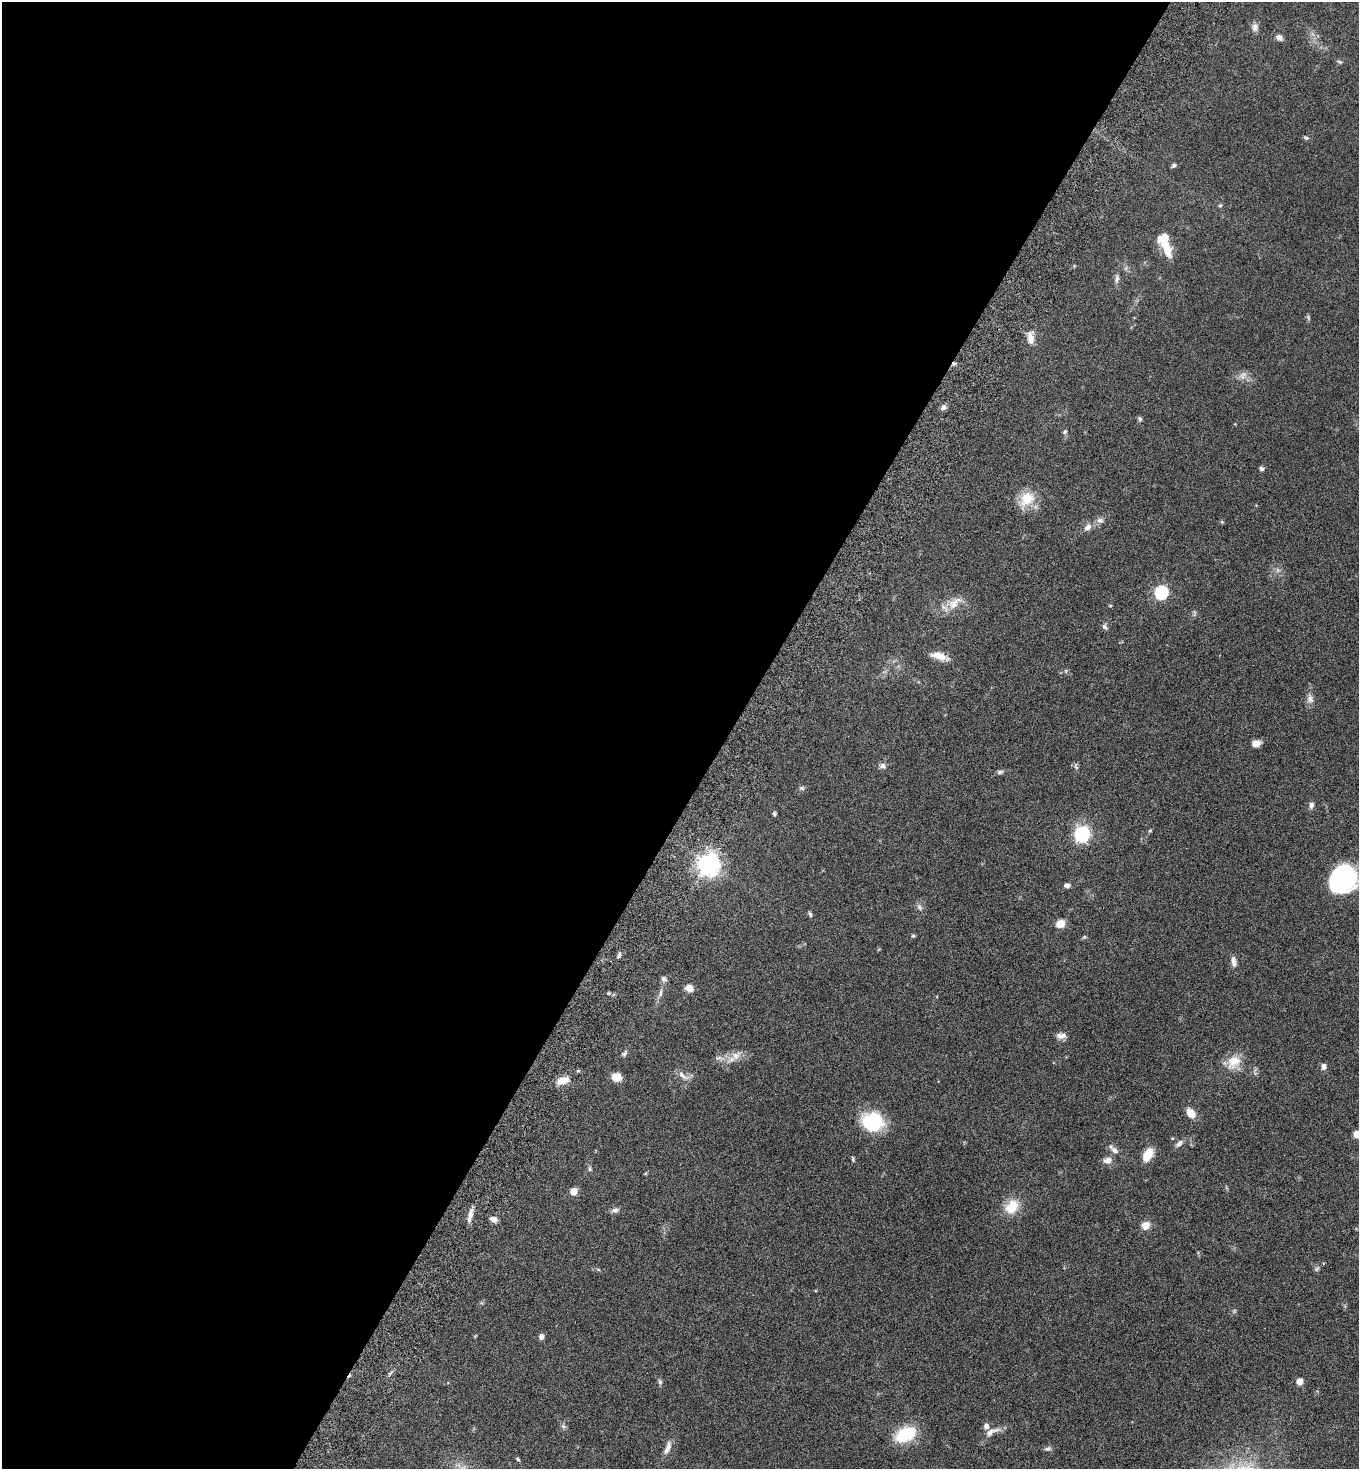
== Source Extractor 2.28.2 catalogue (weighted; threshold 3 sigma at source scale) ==
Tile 5 of 4 x 4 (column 1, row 2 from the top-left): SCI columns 346-1702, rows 2970-4436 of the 5980 x 5944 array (HDU 1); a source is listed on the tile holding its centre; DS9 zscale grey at full resolution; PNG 1361 x 1471 px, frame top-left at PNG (2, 2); no overlay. Shown black and unused: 54% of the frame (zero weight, under 5 of 9 exposures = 3% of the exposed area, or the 3 px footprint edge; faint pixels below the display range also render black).
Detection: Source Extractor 2.28.2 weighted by HDU 2 'WHT'; one run over the whole footprint, this tile lists its part. Background 0.0531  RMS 0.003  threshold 0.0124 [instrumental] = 3 sigma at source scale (4.09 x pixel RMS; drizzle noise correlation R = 1.36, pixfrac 0.8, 0.05/0.05 arcsec/px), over >= 5 px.
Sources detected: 94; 3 too faint to see at this stretch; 1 cosmic-ray / hot-pixel residue — not listed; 3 inside a brighter listed object's ellipse — not listed separately; the other 87 listed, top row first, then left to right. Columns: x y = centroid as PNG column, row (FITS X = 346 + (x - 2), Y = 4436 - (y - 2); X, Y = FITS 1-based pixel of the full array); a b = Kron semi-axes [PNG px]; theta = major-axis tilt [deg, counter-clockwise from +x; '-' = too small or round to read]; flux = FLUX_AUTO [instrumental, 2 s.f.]
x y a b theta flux
1255 27 11 8 88 1.3
1279 37 10 7 -35 1.2
1340 62 8 5 -20 0.48
1306 138 8 4 -20 0.47
1174 165 7 5 57 0.55
1220 205 5 5 - 0.36
1167 250 22 11 -72 4.6
1126 268 7 4 71 0.49
1117 279 12 6 82 1
1308 317 8 4 -64 0.46
1030 338 16 8 -76 2.4
943 407 8 6 30 0.85
1140 419 7 5 -69 0.52
1065 432 7 5 68 0.61
1261 469 6 6 - 0.68
1027 499 23 15 48 6.4
1100 520 9 7 0 1.1
1222 522 6 4 -18 0.3
1087 527 12 8 52 1.6
1161 592 6 6 - 39
954 603 26 12 38 4.1
1110 606 5 3 - 0.26
1194 612 8 4 -76 0.44
1105 627 10 6 -65 0.77
939 656 20 8 -16 3.5
1066 671 6 5 - 0.45
1310 699 14 9 -80 1.6
1256 743 8 6 13 2.3
883 766 9 7 -8 1.1
1076 766 11 4 -73 0.58
1000 772 8 5 14 0.68
802 788 8 6 -1 0.59
1311 805 8 6 79 0.94
774 814 5 4 - 0.5
1150 831 5 4 - 0.33
1082 834 7 7 - 53
708 864 8 7 - 210
1343 878 24 20 48 40
1067 885 7 6 - 0.95
919 907 10 6 -52 0.93
810 914 8 4 -74 0.52
1060 924 8 7 - 3.4
913 936 5 4 - 0.41
1084 937 7 4 44 0.35
619 955 8 4 65 0.71
1233 962 14 7 -79 1.5
663 979 8 6 -29 0.89
689 988 7 6 - 3
608 993 5 4 - 0.37
660 993 12 4 83 0.93
1061 1036 13 7 -2 1.5
624 1053 10 5 56 0.67
736 1056 17 11 24 2.9
720 1058 16 6 -7 1.7
1233 1062 20 16 42 5
1323 1067 7 6 - 1.3
578 1071 5 4 - 0.46
683 1076 19 7 -32 1.8
616 1077 10 8 -5 2.9
563 1080 16 8 18 3.2
1191 1113 10 7 -52 3.4
872 1121 21 17 -9 19
1357 1134 9 8 - 3.1
1172 1138 4 3 - 0.24
1179 1143 12 6 38 1.2
1114 1150 12 7 -40 1.5
1147 1155 13 7 60 6
853 1159 7 4 -78 0.38
1108 1160 11 8 16 1.7
590 1169 6 6 - 0.53
574 1191 6 6 - 3
1012 1207 20 15 53 5.9
615 1210 10 6 13 1.1
470 1215 17 5 77 1.8
493 1219 9 6 -26 1.3
1145 1226 7 7 - 3.4
598 1269 6 4 -20 0.32
1317 1269 8 6 50 0.59
541 1337 6 6 - 1.1
1299 1381 7 6 - 2.1
660 1382 8 5 -80 0.58
563 1426 8 5 -37 0.63
992 1431 25 8 22 2.3
905 1434 27 16 25 11
667 1448 20 7 68 2.1
1048 1449 10 6 13 0.71
518 1459 6 4 -38 0.39
Isophote crosses this tile's border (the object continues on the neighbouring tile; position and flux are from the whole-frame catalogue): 2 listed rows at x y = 1343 878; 1357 1134